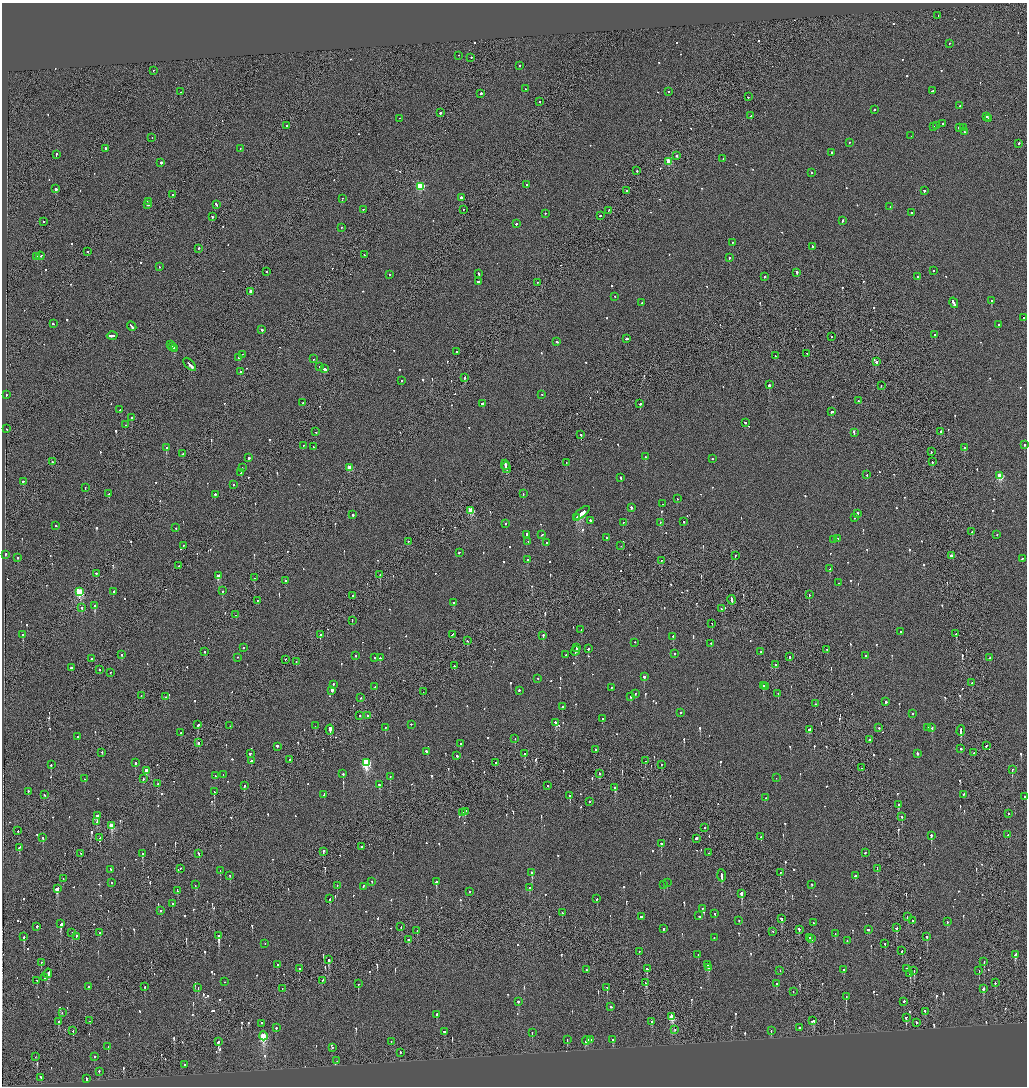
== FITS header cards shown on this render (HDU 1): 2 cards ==
NAXIS1  =                 2050
NAXIS2  =                 2168

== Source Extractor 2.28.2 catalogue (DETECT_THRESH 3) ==
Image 2050 x 2168 px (HDU 1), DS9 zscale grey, zoomed out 1/2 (1 PNG px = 2 x 2 image px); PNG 1029 x 1088 px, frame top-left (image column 2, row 2168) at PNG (2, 3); each listed source drawn as its Kron ellipse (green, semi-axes under 4 px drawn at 4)
Background -0.0897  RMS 0.068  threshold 0.203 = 3 sigma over >= 5 px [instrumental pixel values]
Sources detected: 1016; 36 cannot appear on this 1/2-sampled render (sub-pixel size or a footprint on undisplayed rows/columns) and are neither listed nor drawn; of the other 980, the 500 brightest by FLUX_AUTO listed and drawn (480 fainter detections omitted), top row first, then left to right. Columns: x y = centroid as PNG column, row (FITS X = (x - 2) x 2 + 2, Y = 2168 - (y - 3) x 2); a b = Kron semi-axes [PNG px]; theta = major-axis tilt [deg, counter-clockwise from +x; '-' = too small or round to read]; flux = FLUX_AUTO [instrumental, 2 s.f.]
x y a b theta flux
938 16 2 1 - 290
949 44 2 2 - 78
459 56 2 2 - 320
471 58 2 2 - 91
519 66 2 2 - 76
153 71 2 2 - 100
525 89 2 2 - 68
932 91 3 2 - 230
181 92 2 1 - 77
669 92 2 2 - 110
481 94 2 2 - 300
748 97 2 2 - 74
539 102 2 2 - 120
960 106 2 2 - 110
874 110 2 2 - 170
440 113 2 2 - 200
751 116 2 1 - 110
987 117 2 2 - 200
399 119 2 2 - 80
989 119 2 2 - 150
943 124 2 2 - 89
287 126 2 1 - 70
937 126 2 2 - 440
933 127 2 2 - 99
959 128 3 2 - 700
963 128 2 2 - 220
964 132 2 2 - 150
911 136 2 2 - 71
152 138 2 2 - 91
849 143 2 2 - 100
1019 144 2 2 - 86
106 149 2 2 - 140
240 149 2 1 - 140
832 153 2 2 - 150
56 155 3 2 - 190
676 156 2 2 - 850
723 159 2 2 - 120
669 162 3 3 - 410
161 163 2 2 - 480
637 171 2 2 - 83
811 173 2 2 - 68
527 185 2 2 - 120
420 187 3 3 - 910
56 189 2 2 - 1500
627 191 2 2 - 270
924 191 3 2 - 180
173 195 2 1 - 76
461 198 2 2 - 900
342 199 2 2 - 75
148 202 2 2 - 95
148 205 3 2 - 150
216 205 3 2 - 200
890 207 2 1 - 250
363 210 2 2 - 80
463 210 2 1 - 98
609 211 3 2 - 170
911 213 2 2 - 120
545 214 2 2 - 75
600 216 3 2 - 120
212 217 2 2 - 140
843 221 2 2 - 400
43 222 2 1 - 76
516 224 2 2 - 160
341 228 2 2 - 91
732 243 2 1 - 190
812 247 3 2 - 210
199 249 2 1 - 390
88 252 2 2 - 87
364 255 2 2 - 72
40 256 4 2 - 490
37 257 3 1 - 210
729 258 2 2 - 170
159 267 2 2 - 130
934 271 2 1 - 360
266 272 2 2 - 100
797 273 2 2 - 270
478 274 2 2 - 360
389 275 2 1 - 68
765 277 2 2 - 110
918 277 2 2 - 110
478 282 2 2 - 250
538 283 2 1 - 71
250 292 2 2 - 110
615 297 2 2 - 72
992 301 2 2 - 240
642 303 2 2 - 96
954 303 5 2 - 410
1024 318 2 2 - 69
53 324 2 1 - 120
999 325 2 2 - 77
132 327 5 2 - 340
262 330 2 2 - 210
935 335 2 2 - 160
112 336 5 2 - 710
832 337 2 1 - 74
626 339 3 2 - 180
557 342 3 2 - 97
171 345 2 2 - 200
173 347 3 2 - 320
175 349 3 2 - 860
456 352 2 2 - 180
807 354 2 2 - 88
243 355 2 2 - 93
775 356 2 1 - 77
239 358 2 2 - 400
314 359 2 2 - 98
876 362 2 2 - 470
190 365 8 2 -45 610
320 367 3 2 - 510
324 369 3 2 - 340
240 372 2 2 - 81
464 378 2 2 - 520
401 381 2 1 - 100
769 385 2 2 - 1000
881 386 2 1 - 190
6 395 2 2 - 120
542 395 2 2 - 83
858 401 2 2 - 70
303 403 2 1 - 420
482 404 2 2 - 210
640 404 2 1 - 290
120 410 2 2 - 84
832 412 2 2 - 500
131 418 2 2 - 170
745 423 2 2 - 80
126 425 2 2 - 110
6 429 2 2 - 73
316 432 2 2 - 100
941 432 2 2 - 250
854 433 3 2 - 330
581 435 2 2 - 170
1024 445 2 2 - 250
303 446 2 1 - 100
313 447 2 2 - 98
166 448 2 2 - 950
964 448 2 2 - 71
931 452 2 2 - 97
183 454 2 1 - 73
645 457 2 2 - 120
249 458 2 2 - 470
712 459 2 2 - 100
52 462 2 2 - 130
932 462 2 2 - 180
566 463 2 2 - 110
505 465 5 2 - 480
242 468 2 2 - 72
349 468 3 2 - 200
506 468 5 1 - 540
241 473 2 2 - 87
867 475 2 2 - 100
1000 476 3 3 - 620
621 478 3 2 - 230
23 482 2 2 - 160
233 485 2 2 - 130
85 488 2 1 - 72
109 494 3 2 - 120
523 494 2 2 - 84
215 495 2 2 - 410
677 499 2 2 - 72
663 504 2 2 - 260
631 508 2 2 - 240
471 511 3 3 - 570
582 513 9 2 40 2800
857 514 3 2 - 200
353 515 2 2 - 220
576 518 2 1 - 500
854 518 2 2 - 83
590 521 2 2 - 140
684 522 2 2 - 87
623 523 2 1 - 82
660 523 2 2 - 110
505 524 2 2 - 130
56 526 2 2 - 79
176 528 2 2 - 95
972 532 2 2 - 280
526 535 3 2 - 170
542 535 2 2 - 82
997 535 2 2 - 83
607 538 2 2 - 220
838 539 2 2 - 99
833 540 2 2 - 69
408 542 2 2 - 96
528 542 2 2 - 72
546 543 2 2 - 78
184 546 2 1 - 83
621 546 2 1 - 69
459 553 2 2 - 170
6 555 2 2 - 83
735 556 2 2 - 120
952 556 3 2 - 1300
17 558 2 2 - 77
1022 559 2 2 - 98
528 560 2 2 - 120
661 561 2 1 - 190
179 566 2 1 - 180
829 569 2 2 - 130
96 574 2 2 - 240
380 575 2 1 - 77
218 576 3 2 - 180
254 578 2 1 - 100
285 581 2 2 - 87
839 583 2 2 - 130
222 591 2 2 - 330
80 592 3 3 - 1200
113 592 2 2 - 90
809 595 2 2 - 220
352 596 2 2 - 100
732 600 5 2 - 250
258 601 2 2 - 140
453 603 2 2 - 69
95 606 3 2 - 400
82 608 2 2 - 120
722 609 2 1 - 76
235 615 2 1 - 270
352 621 3 2 - 110
712 624 2 1 - 68
581 630 2 2 - 140
901 632 2 2 - 140
956 634 2 2 - 270
23 635 2 2 - 480
320 635 2 1 - 270
452 635 2 2 - 100
543 636 3 2 - 170
673 637 2 2 - 160
467 641 2 2 - 86
635 643 2 2 - 86
710 644 2 2 - 130
243 648 2 2 - 130
577 648 2 2 - 210
588 649 2 2 - 87
827 650 2 2 - 81
575 651 5 2 - 310
205 652 2 2 - 75
761 652 2 2 - 74
674 654 2 2 - 180
122 655 2 2 - 150
566 655 2 2 - 130
356 656 2 2 - 110
866 656 2 2 - 68
789 657 3 1 - 270
237 658 2 2 - 69
375 658 2 2 - 69
380 658 2 2 - 79
990 658 2 2 - 81
91 659 2 2 - 71
285 660 2 1 - 160
296 662 2 2 - 87
775 665 2 2 - 370
454 666 2 1 - 72
71 668 2 2 - 180
100 670 2 2 - 70
110 673 2 2 - 93
644 677 2 2 - 560
538 679 2 2 - 72
972 683 2 2 - 86
333 685 2 2 - 180
763 686 2 2 - 160
375 687 2 1 - 69
765 687 3 2 - 110
611 688 2 2 - 76
332 691 3 2 - 610
519 691 2 2 - 110
423 692 2 1 - 79
635 694 3 2 - 97
778 694 2 2 - 85
141 696 2 1 - 80
165 697 2 1 - 120
631 697 2 2 - 130
361 698 2 1 - 73
886 702 2 2 - 700
815 704 2 2 - 120
562 707 2 2 - 170
680 713 2 2 - 100
912 714 2 2 - 130
359 716 2 1 - 350
368 716 2 1 - 140
602 719 2 2 - 68
556 723 3 2 - 220
198 725 3 2 - 300
411 725 2 2 - 75
230 726 2 1 - 77
315 726 2 1 - 88
385 728 2 2 - 89
879 728 2 2 - 170
928 728 2 2 - 87
932 728 2 2 - 110
330 730 5 2 - 1900
809 730 3 2 - 220
961 731 5 2 - 560
181 733 2 2 - 150
78 737 2 2 - 250
515 739 2 1 - 130
870 740 2 2 - 140
198 743 2 2 - 83
460 744 2 2 - 96
986 746 2 1 - 210
277 747 2 2 - 500
961 749 2 2 - 160
596 750 2 2 - 120
427 752 4 2 - 280
102 753 2 1 - 190
974 753 2 1 - 72
250 754 3 2 - 100
525 754 2 1 - 370
917 754 2 2 - 600
456 756 3 2 - 160
289 760 2 1 - 85
251 761 2 2 - 240
645 761 2 1 - 70
135 763 2 2 - 220
366 763 4 3 - 1700
495 763 2 2 - 75
51 765 2 2 - 190
661 765 2 2 - 96
861 768 2 1 - 100
1012 770 2 2 - 160
146 771 3 2 - 300
599 773 2 2 - 170
343 774 2 2 - 90
223 775 2 2 - 76
215 776 2 2 - 97
390 777 2 2 - 79
776 778 2 2 - 74
84 779 2 2 - 110
143 779 2 1 - 210
158 784 2 2 - 69
380 785 3 2 - 190
244 786 2 2 - 130
548 786 2 2 - 110
615 788 3 2 - 280
28 792 3 2 - 110
214 792 2 2 - 200
44 795 3 2 - 170
324 795 3 2 - 180
964 795 3 2 - 230
570 796 3 2 - 210
1025 797 2 2 - 82
766 798 2 2 - 74
589 802 2 2 - 110
898 805 2 2 - 70
465 812 3 2 - 110
463 813 2 2 - 270
1008 814 2 1 - 71
97 816 3 2 - 280
902 817 2 2 - 220
97 822 3 2 - 140
112 826 3 2 - 380
704 828 2 1 - 140
18 831 2 1 - 170
1007 835 2 2 - 92
931 836 3 2 - 310
761 837 2 2 - 100
43 838 2 2 - 98
100 838 2 2 - 91
696 839 2 2 - 560
661 844 2 2 - 390
362 847 2 2 - 370
19 848 3 2 - 160
323 852 3 1 - 260
709 853 2 1 - 99
865 853 2 2 - 120
81 854 2 1 - 110
143 854 2 2 - 260
199 854 3 2 - 99
180 869 2 2 - 91
877 869 3 1 - 110
111 870 2 1 - 200
220 871 2 2 - 90
532 873 3 2 - 380
780 873 2 2 - 160
230 876 2 2 - 74
722 876 6 2 -86 380
855 876 2 2 - 290
63 879 2 1 - 87
372 882 2 2 - 99
436 882 2 2 - 470
112 883 2 2 - 91
667 883 2 2 - 190
195 885 2 2 - 140
664 885 2 2 - 230
812 885 2 2 - 100
337 886 2 2 - 82
363 887 2 2 - 81
529 888 2 2 - 70
57 889 3 2 - 1300
177 891 4 2 - 220
469 892 2 2 - 72
741 894 2 2 - 540
330 899 2 2 - 180
597 899 2 2 - 170
173 904 2 2 - 120
702 909 2 2 - 98
161 911 2 2 - 240
562 913 2 2 - 83
715 914 2 2 - 75
699 916 2 2 - 130
641 917 2 2 - 640
907 917 2 1 - 95
781 919 3 2 - 110
739 921 2 2 - 74
912 921 2 1 - 110
947 922 2 2 - 170
813 923 2 2 - 77
61 924 4 3 - 180
37 927 2 2 - 770
401 927 2 1 - 68
896 928 2 2 - 150
663 929 2 2 - 190
799 930 3 2 - 110
868 930 2 2 - 120
417 931 2 2 - 82
773 932 2 2 - 79
72 933 2 2 - 77
100 933 2 2 - 140
835 934 2 2 - 91
219 936 3 2 - 1500
24 937 2 2 - 650
76 937 3 2 - 100
927 937 2 2 - 290
714 938 2 1 - 100
810 938 2 2 - 92
811 939 3 2 - 130
408 940 2 2 - 300
847 941 2 2 - 71
265 944 2 1 - 76
885 944 2 1 - 89
902 951 2 2 - 69
639 952 2 1 - 69
698 955 2 2 - 74
1015 955 3 2 - 430
329 960 3 2 - 270
984 962 2 1 - 110
41 963 2 2 - 75
277 965 2 2 - 68
708 965 2 2 - 130
709 968 3 2 - 76
299 969 2 2 - 72
647 969 3 2 - 160
906 969 2 2 - 150
586 970 2 1 - 79
844 970 2 2 - 68
780 971 2 1 - 81
914 971 2 1 - 69
979 971 2 1 - 240
48 974 5 2 - 600
910 974 3 1 - 360
44 978 2 1 - 90
37 981 2 1 - 260
322 981 3 2 - 120
225 982 2 2 - 100
646 983 3 2 - 130
995 983 2 2 - 120
358 984 2 2 - 240
777 984 2 2 - 86
89 987 2 2 - 71
145 987 2 2 - 91
198 988 2 2 - 69
607 988 2 2 - 170
282 989 2 1 - 75
983 989 3 2 - 470
793 992 2 2 - 80
846 997 2 2 - 400
518 1002 2 2 - 110
904 1002 2 2 - 160
611 1007 2 2 - 150
925 1012 2 1 - 140
62 1013 2 1 - 81
437 1015 2 2 - 500
672 1017 4 3 - 550
906 1018 4 2 - 220
90 1021 2 1 - 92
812 1021 4 2 - 170
58 1022 3 2 - 130
651 1022 2 2 - 73
916 1023 2 2 - 1300
262 1024 2 2 - 250
276 1028 2 2 - 140
799 1028 2 2 - 470
675 1030 2 1 - 130
73 1031 3 2 - 70
771 1031 2 2 - 71
444 1032 3 2 - 330
532 1033 2 2 - 94
263 1036 4 3 - 1100
567 1040 2 1 - 120
591 1040 2 2 - 310
613 1040 3 2 - 71
391 1041 2 1 - 79
586 1041 4 2 - 290
218 1042 3 2 - 200
108 1047 2 2 - 69
333 1048 2 2 - 71
400 1053 2 2 - 89
35 1057 2 1 - 71
94 1057 2 2 - 140
337 1061 2 2 - 80
185 1065 2 2 - 130
99 1072 2 2 - 150
41 1078 3 2 - 210
87 1079 3 2 - 200
At the frame edge (FLAGS 8, measured only in part): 1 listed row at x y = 1025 797
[480 fainter detections neither listed nor drawn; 36 sub-pixel or undisplayed-footprint detections neither listed nor drawn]